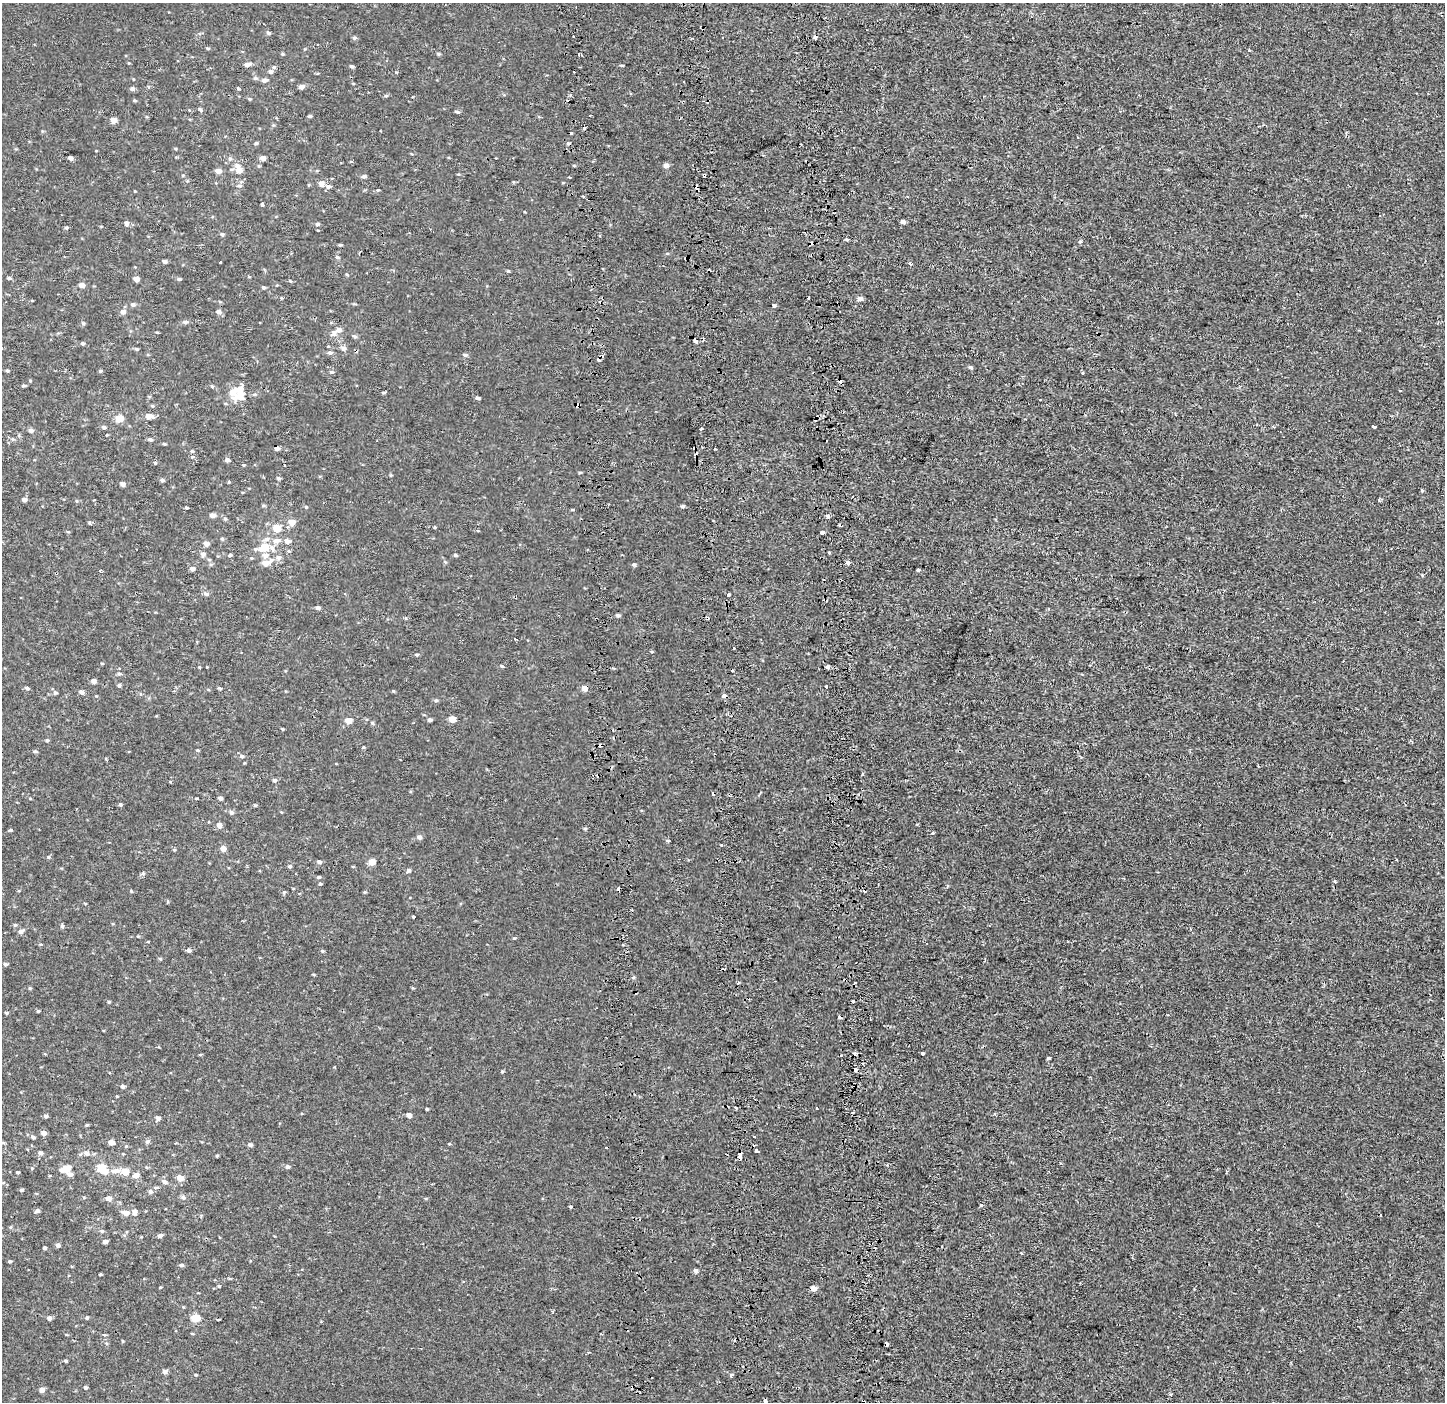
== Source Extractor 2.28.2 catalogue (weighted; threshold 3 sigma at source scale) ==
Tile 5 of 3 x 3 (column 2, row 2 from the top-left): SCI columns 1634-3076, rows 1532-2931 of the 4710 x 4457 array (HDU 1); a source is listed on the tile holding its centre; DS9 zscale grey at full resolution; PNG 1447 x 1404 px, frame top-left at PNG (2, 3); no overlay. Shown black and unused: <1% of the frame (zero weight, under 2 of 3 exposures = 11% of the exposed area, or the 3 px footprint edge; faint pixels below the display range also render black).
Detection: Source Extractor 2.28.2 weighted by HDU 2 'WHT'; one run over the whole footprint, this tile lists its part. Background -5.77e-04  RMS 0.0032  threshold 0.0145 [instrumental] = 3 sigma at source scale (4.5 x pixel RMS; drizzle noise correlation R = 1.50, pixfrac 1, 0.0396/0.0396 arcsec/px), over >= 5 px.
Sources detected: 306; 33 cosmic-ray / hot-pixel residue — not listed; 4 inside a brighter listed object's ellipse — not listed separately; the other 269 listed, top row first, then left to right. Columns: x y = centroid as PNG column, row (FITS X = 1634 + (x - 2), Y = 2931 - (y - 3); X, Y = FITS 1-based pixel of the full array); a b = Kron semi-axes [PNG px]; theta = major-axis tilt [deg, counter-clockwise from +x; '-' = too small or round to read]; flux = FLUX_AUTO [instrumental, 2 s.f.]
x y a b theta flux
269 33 5 5 - 0.44
354 38 6 5 - 0.55
1249 50 4 3 - 0.32
282 54 5 4 - 0.3
439 54 5 4 - 0.37
579 54 3 2 - 0.79
129 63 4 4 - 0.25
247 64 6 4 13 1.2
621 65 5 3 - 0.28
351 66 5 4 - 0.55
274 67 5 4 - 0.43
270 72 5 5 - 0.75
255 78 6 4 -42 0.45
264 80 6 5 - 1
301 87 5 4 - 1.4
238 88 4 4 - 0.32
132 89 5 5 - 0.72
386 96 5 4 - 0.38
135 100 5 3 - 0.32
200 110 6 4 -47 0.39
458 112 5 4 - 0.56
310 116 4 3 - 0.47
113 120 5 5 - 2.3
256 143 4 4 - 0.45
70 158 4 3 - 1
263 158 5 4 - 1.3
230 159 5 5 - 0.57
351 161 3 3 - 1.1
666 166 6 5 - 1.2
239 170 6 5 - 2.3
218 171 6 5 - 1.5
364 176 5 4 - 0.71
321 184 5 5 - 1.8
239 186 6 4 -2 0.54
329 187 6 5 - 0.82
696 187 4 4 - 0.89
378 190 4 4 - 0.32
583 196 3 2 - 0.35
262 204 4 3 - 2.1
903 221 4 4 - 1.2
126 223 7 5 87 0.74
317 224 6 5 - 0.52
66 228 4 4 - 0.52
222 234 5 4 - 0.51
847 239 4 4 - 0.39
1080 242 5 3 - 0.27
340 245 4 3 - 0.37
337 257 5 4 - 0.45
686 259 4 3 - 0.62
164 261 5 4 - 0.71
220 262 3 2 - 0.38
910 264 5 4 - 0.49
508 271 5 3 - 0.31
9 278 4 4 - 0.47
136 279 4 4 - 2.1
179 279 5 4 - 0.46
290 281 4 3 - 0.27
82 285 5 4 - 1.7
264 287 5 4 - 0.46
860 299 6 5 - 1.2
133 305 5 5 - 0.59
774 305 3 3 - 1.5
123 312 6 5 - 1.3
218 312 5 4 - 1.2
185 322 6 4 0 0.65
83 323 5 3 - 0.37
333 333 10 7 67 1.2
695 341 4 3 - 2.8
83 343 4 4 - 0.48
343 348 6 5 - 1.1
137 349 4 4 - 0.32
330 353 6 5 - 0.76
465 355 6 4 -7 0.61
971 367 5 5 - 0.46
7 371 4 4 - 0.37
100 371 5 4 - 0.32
332 372 5 4 - 0.44
1082 373 3 3 - 1.2
24 386 6 3 0 0.41
212 386 5 4 - 0.36
239 390 21 10 -61 3.9
383 392 6 3 0 0.38
477 398 6 4 -26 0.51
152 406 5 4 - 0.35
149 416 7 4 -10 2.2
119 418 5 4 - 5.3
1374 426 4 3 - 1.7
104 427 6 4 -16 0.53
1274 427 3 2 - 0.3
701 429 3 3 - 0.59
31 430 5 5 - 0.92
13 439 6 5 - 0.52
150 439 5 4 - 0.67
826 441 3 2 - 0.31
277 448 4 4 - 1
714 449 3 3 - 0.77
192 451 4 4 - 0.37
192 457 4 4 - 0.31
227 460 4 4 - 0.93
243 465 4 3 - 0.25
279 478 5 4 - 0.41
162 480 5 4 - 0.53
122 484 4 4 - 1.1
1422 490 3 3 - 0.46
24 499 5 4 - 1
1379 500 3 3 - 0.72
683 506 4 4 - 0.51
306 507 5 4 - 0.29
186 508 4 3 - 0.38
212 515 5 4 - 1.5
828 516 3 3 - 2.1
225 519 5 3 - 0.37
292 522 5 4 - 3
90 523 5 3 - 0.31
840 526 4 2 - 0.71
435 527 3 3 - 0.33
277 528 5 4 - 5.7
822 532 4 3 - 1.4
222 539 5 4 - 0.35
267 539 8 6 5 1
276 541 7 6 - 1.6
287 541 10 5 -22 1.1
206 543 5 5 - 1.7
264 547 8 6 25 6.2
289 551 5 3 - 0.34
829 553 3 3 - 3.4
203 554 7 6 - 0.85
230 555 5 3 - 0.39
455 555 4 3 - 0.5
265 556 8 7 - 1.4
278 557 8 7 - 1.1
265 563 8 5 15 2.8
848 563 4 3 - 1.3
634 564 6 4 -1 0.44
192 568 5 4 - 1.2
918 570 3 3 - 0.56
1422 575 3 3 - 0.35
206 594 6 5 - 0.65
728 595 4 3 - 2.2
318 608 4 3 - 0.92
618 615 4 4 - 0.61
417 655 5 4 - 0.41
502 666 5 3 - 0.39
828 667 4 3 - 2.9
119 674 5 4 - 0.46
94 681 4 4 - 1.3
119 685 5 4 - 0.52
826 686 3 2 - 0.47
27 688 5 3 - 0.66
220 688 6 3 -19 0.36
584 688 5 5 - 2.1
82 692 4 4 - 0.98
55 693 6 5 - 0.5
723 695 4 3 - 3.6
436 700 5 4 - 0.42
452 719 5 4 - 3.2
430 720 4 4 - 0.58
348 721 5 4 - 2.8
282 729 4 3 - 0.29
47 740 5 4 - 0.4
600 745 4 3 - 1.7
363 747 4 4 - 0.29
197 750 4 3 - 0.28
35 751 5 4 - 0.4
242 756 6 5 - 0.66
275 780 5 5 - 0.61
196 798 3 2 - 0.24
220 798 4 4 - 0.84
120 804 5 4 - 0.44
255 805 4 3 - 0.32
231 812 6 5 - 0.64
219 825 5 4 - 1.6
585 829 4 4 - 0.42
11 830 6 2 4 0.33
932 833 3 2 - 0.68
419 837 5 5 - 0.92
668 841 3 3 - 1.4
721 845 3 3 - 0.91
223 849 5 4 - 2.2
174 850 4 3 - 0.28
49 857 5 3 - 0.31
319 862 5 4 - 0.69
371 862 5 5 - 3.3
290 866 5 4 - 0.45
408 870 5 5 - 0.61
143 874 6 4 18 0.44
319 877 5 4 - 0.41
284 892 5 4 - 0.35
414 917 3 3 - 1.5
15 925 5 4 - 0.36
62 925 4 4 - 0.6
21 931 6 5 - 0.93
514 938 4 3 - 0.36
148 942 3 2 - 0.62
188 950 5 5 - 0.64
322 951 4 4 - 0.35
160 959 6 3 -19 0.3
5 964 5 4 - 0.49
30 988 4 4 - 0.32
109 1002 4 3 - 0.34
852 1002 3 3 - 2.2
38 1011 3 3 - 0.34
6 1013 4 4 - 0.32
1168 1015 3 3 - 0.24
922 1053 3 3 - 0.66
1048 1058 3 3 - 1.1
855 1069 3 3 - 11
502 1072 5 3 - 0.32
123 1087 4 4 - 0.65
736 1108 3 2 - 0.56
817 1108 3 3 - 1.1
427 1109 3 3 - 0.34
409 1115 4 4 - 1.5
46 1116 5 4 - 0.62
158 1118 4 4 - 1
87 1125 4 4 - 0.31
43 1133 5 4 - 1.4
33 1137 5 4 - 0.68
148 1141 6 4 19 0.45
111 1142 4 4 - 2.3
449 1144 5 3 - 0.25
250 1145 4 4 - 0.78
756 1151 4 3 - 1.6
40 1153 5 4 - 0.81
87 1153 8 6 -51 0.82
740 1155 7 3 -84 8.1
288 1167 5 5 - 0.62
102 1168 8 5 -42 9.9
66 1169 7 5 19 5.2
116 1171 13 6 7 1.8
17 1172 4 3 - 0.38
125 1172 6 5 - 4.5
70 1174 5 5 - 1.1
136 1175 6 5 - 1.6
180 1178 5 4 - 3.3
164 1182 8 5 -25 0.87
4 1183 4 3 - 0.44
156 1187 7 3 -8 0.43
21 1190 5 3 - 0.44
150 1192 6 5 - 0.74
183 1197 6 5 - 0.66
109 1199 5 4 - 1.8
571 1207 3 3 - 0.46
37 1211 5 4 - 0.83
134 1212 7 5 79 1.5
125 1213 6 5 - 2.1
102 1231 5 4 - 0.45
160 1235 5 4 - 0.91
105 1242 4 4 - 1.1
58 1245 4 4 - 0.97
44 1248 3 3 - 0.55
1021 1253 3 3 - 0.36
10 1261 4 3 - 0.4
181 1265 5 4 - 0.72
696 1271 4 4 - 1.1
100 1274 3 3 - 0.3
219 1286 4 3 - 0.27
813 1288 5 4 - 1.9
49 1318 5 4 - 0.81
87 1318 5 4 - 0.35
195 1318 5 5 - 7.6
66 1361 4 3 - 0.41
165 1372 5 4 - 1.2
196 1375 4 3 - 0.28
731 1375 4 3 - 0.68
86 1387 4 4 - 0.47
42 1390 5 4 - 1.8
1170 1394 4 3 - 0.36
765 1401 3 3 - 1.6
Overlapping masked pixels (flux is a lower limit): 9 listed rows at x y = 696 187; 686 259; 277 448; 584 688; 723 695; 600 745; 855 1069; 756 1151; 740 1155
Unlisted compact peaks at least as high as the median listed source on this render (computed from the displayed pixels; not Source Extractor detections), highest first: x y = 393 691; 155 463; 131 891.